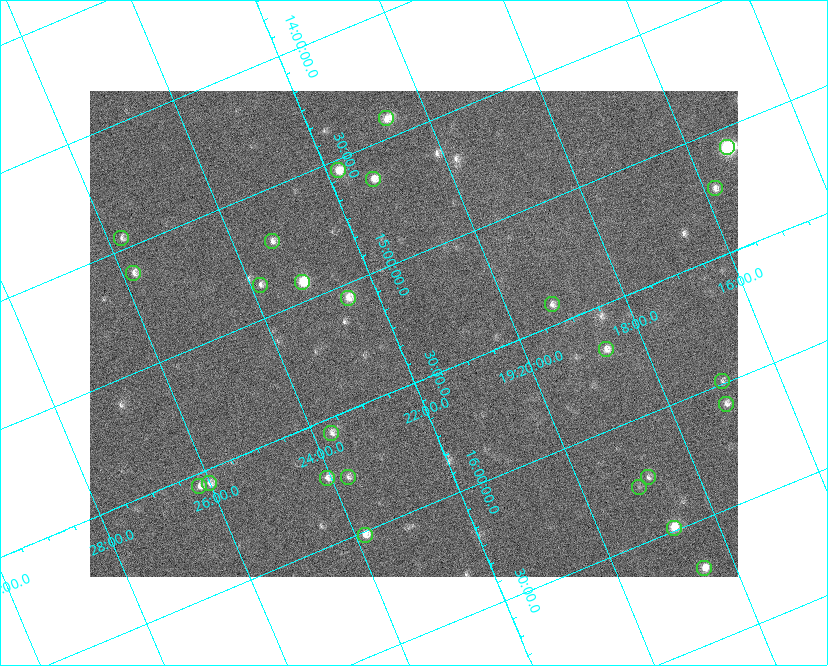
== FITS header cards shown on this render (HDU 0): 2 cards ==
NAXIS1  =                  648 / length of data axis 1
NAXIS2  =                  486 / length of data axis 2

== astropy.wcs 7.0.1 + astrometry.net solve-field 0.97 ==
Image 648 x 486 px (HDU 0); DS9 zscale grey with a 90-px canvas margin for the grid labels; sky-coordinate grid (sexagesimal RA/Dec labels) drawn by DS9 from the SOLVED WCS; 25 Tycho-2 reference stars matched to detected sources circled (green)
Header WCS: none
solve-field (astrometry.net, Tycho-2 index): SOLVED blind (the file carries no WCS)
Solved WCS: RA---TAN-SIP/DEC--TAN-SIP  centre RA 19:21:41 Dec +15:18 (290.42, +15.31 deg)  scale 15.3 arcsec/px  FOV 164.9' x 123.7'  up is -157 deg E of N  parity flipped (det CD > 0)
(file carries no celestial WCS; the grid is the blind solution)
Tycho-2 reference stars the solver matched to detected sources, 25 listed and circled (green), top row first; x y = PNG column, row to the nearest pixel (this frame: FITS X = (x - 90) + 1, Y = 486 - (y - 91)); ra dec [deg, ICRS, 3 dp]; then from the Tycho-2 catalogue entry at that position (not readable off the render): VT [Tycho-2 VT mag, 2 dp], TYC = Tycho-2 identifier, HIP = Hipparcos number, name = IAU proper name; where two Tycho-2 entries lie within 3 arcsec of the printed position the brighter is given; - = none
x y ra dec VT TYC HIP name
386 118 290.170 +14.419 7.86 1054-844-1 95082 -
727 147 288.834 +15.084 5.69 1599-3869-1 94624 -
338 170 290.452 +14.543 7.44 1054-679-1 - -
373 179 290.323 +14.634 7.66 1054-951-1 95132 -
715 188 288.951 +15.222 8.24 1599-3918-1 94665 -
121 238 291.441 +14.452 8.37 1067-789-1 - -
272 241 290.838 +14.713 8.21 1054-205-1 95303 -
133 273 291.451 +14.609 8.24 1067-445-1 95522 -
302 282 290.784 +14.921 6.67 1054-223-1 95287 -
260 285 290.960 +14.864 8.44 1054-411-1 - -
348 298 290.625 +15.059 7.77 1600-2349-1 - -
552 304 289.809 +15.416 8.37 1599-3313-1 94944 -
606 349 289.664 +15.681 7.94 1599-1947-1 94894 -
722 381 289.242 +15.992 8.86 1599-2780-1 - -
726 404 289.265 +16.088 8.20 1599-2332-1 - -
331 433 290.922 +15.560 8.69 1600-1874-1 - -
348 477 290.929 +15.760 8.70 1600-822-1 95334 -
648 477 289.708 +16.250 8.60 1599-1761-1 - -
327 478 291.017 +15.730 8.16 1600-168-1 - -
209 483 291.504 +15.557 8.17 1600-1630-1 95542 -
199 486 291.551 +15.552 8.28 1600-1749-1 95559 -
639 487 289.759 +16.274 9.33 1599-1589-1 - -
674 528 289.688 +16.488 7.07 1599-570-1 94905 -
365 535 290.960 +16.014 7.62 1600-1088-1 95346 -
704 568 289.631 +16.698 7.50 1599-66-1 94884 -